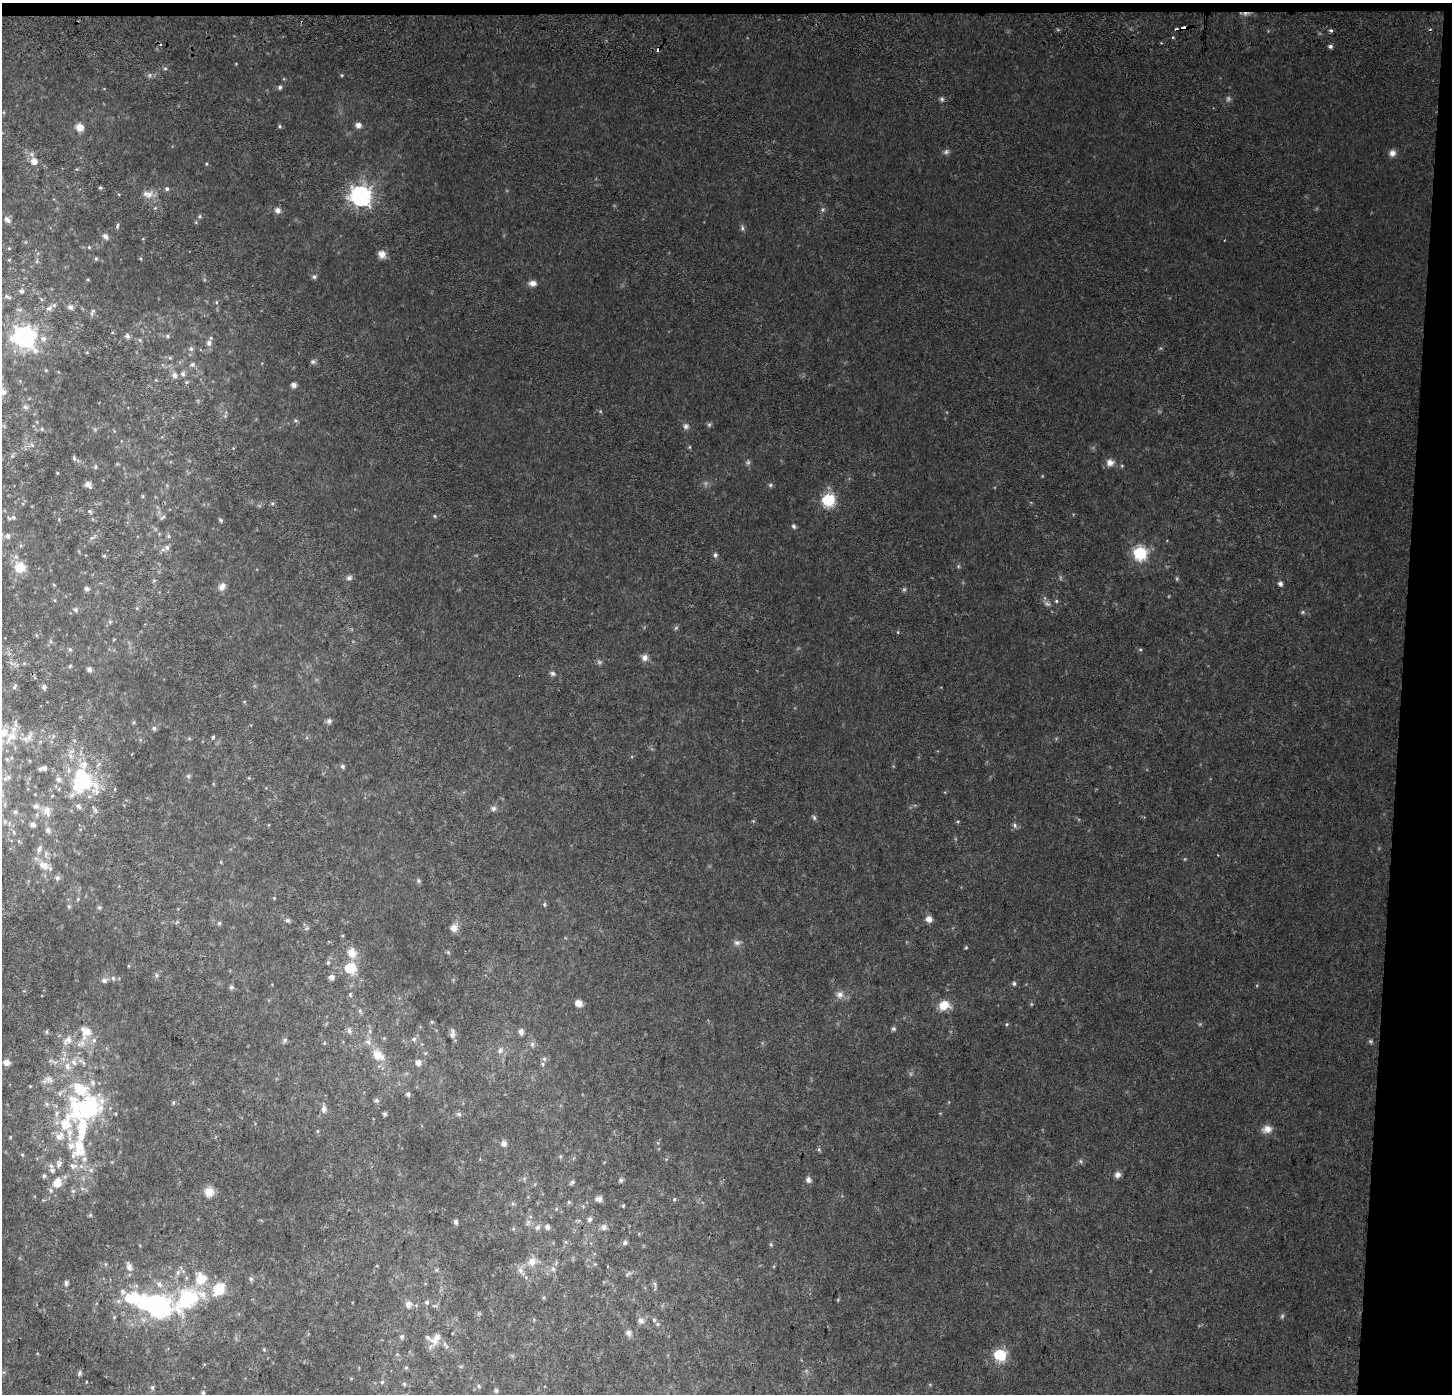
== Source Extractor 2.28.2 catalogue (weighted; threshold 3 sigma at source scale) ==
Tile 3 of 3 x 3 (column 3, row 1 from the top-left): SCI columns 2911-4360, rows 3041-4432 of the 4360 x 4689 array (HDU 1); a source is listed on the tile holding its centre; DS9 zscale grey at full resolution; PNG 1454 x 1396 px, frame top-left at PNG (2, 3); no overlay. Shown black and unused: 4% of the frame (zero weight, under 2 of 3 exposures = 2% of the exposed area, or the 3 px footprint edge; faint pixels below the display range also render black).
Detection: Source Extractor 2.28.2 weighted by HDU 2 'WHT'; one run over the whole footprint, this tile lists its part. Background 0.0752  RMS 0.013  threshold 0.059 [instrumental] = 3 sigma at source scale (4.5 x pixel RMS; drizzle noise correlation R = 1.50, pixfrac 1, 0.0396/0.0396 arcsec/px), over >= 5 px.
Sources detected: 243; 10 too faint to see at this stretch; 3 inside a brighter object's white glare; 2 cosmic-ray / hot-pixel residue — not listed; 30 inside a brighter listed object's ellipse — not listed separately; the other 198 listed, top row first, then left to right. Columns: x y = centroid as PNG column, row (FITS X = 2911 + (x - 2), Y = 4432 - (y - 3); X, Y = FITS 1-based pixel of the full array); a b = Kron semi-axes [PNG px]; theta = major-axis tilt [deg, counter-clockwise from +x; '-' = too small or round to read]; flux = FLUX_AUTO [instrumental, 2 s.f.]
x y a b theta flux
1184 28 5 3 - 12
1173 38 3 3 - 2.2
1330 46 5 4 - 3
165 68 5 3 - 1.5
150 75 6 4 90 2
280 87 6 5 - 2.4
942 99 7 5 -70 2.4
358 125 7 6 - 5.1
279 126 5 3 - 1.4
80 127 10 9 - 10
1392 153 8 8 - 5.6
34 161 7 7 - 8.9
100 188 4 4 - 2
167 189 5 5 - 2.5
146 194 9 8 - 6.7
360 196 8 7 - 580
277 210 8 7 - 4.9
200 216 6 4 71 1.6
7 220 10 5 -38 4.2
117 225 7 3 80 1.7
742 228 7 5 -82 2.6
105 236 7 6 - 4.5
382 254 10 9 - 7.3
96 259 5 4 - 1.5
9 260 4 4 - 1.2
314 277 6 5 - 2.5
533 283 9 7 -3 6.3
21 291 6 6 - 3.3
7 297 11 4 -21 2.9
70 307 7 6 - 3.7
49 308 7 6 - 4
93 311 6 3 -19 1.4
127 336 8 5 -63 3
168 336 6 4 -89 1.7
24 337 9 8 - 610
43 338 7 7 - 4.8
140 340 6 4 -71 1.5
209 343 7 7 - 4.5
191 349 6 6 - 3
313 362 7 5 1 2.5
192 365 6 6 - 3.1
183 374 7 6 - 3.2
175 376 9 7 -78 5.2
294 385 5 5 - 5.3
2 391 9 8 - 6.1
25 407 6 5 - 2.4
686 426 8 7 - 3.9
42 429 5 4 - 1.5
74 458 7 4 -63 2.4
1110 462 10 9 - 7.2
95 467 6 3 89 1.4
88 485 8 6 -56 4.6
770 485 6 5 - 2
828 500 7 6 - 140
272 503 5 5 - 1.8
90 511 5 4 - 1.9
435 516 5 3 - 1.2
13 517 6 5 - 2.1
221 520 6 4 -88 1.7
793 526 5 4 - 2.7
8 536 7 6 - 3.6
168 536 6 4 -70 1.7
167 548 8 6 -57 3.9
1140 553 7 6 - 160
715 555 6 5 - 2.9
104 556 4 4 - 1.3
20 567 13 12 - 18
349 578 8 6 26 3.2
1280 584 5 5 - 3.5
222 586 11 8 49 6.3
86 588 7 5 -46 2.8
1056 601 5 4 - 1.6
76 610 6 5 - 2.6
70 649 6 4 -1 1.6
645 658 9 8 - 5.9
70 666 5 4 - 1.6
89 669 5 5 - 4.3
552 673 7 6 - 2.9
15 687 6 3 60 1.5
44 687 5 5 - 2.8
329 721 7 6 - 3
154 728 6 5 - 2.6
4 733 14 10 60 15
213 736 3 3 - 6.5
29 737 8 6 29 4.9
343 766 5 5 - 2.5
44 768 5 5 - 3.1
188 776 5 5 - 1.8
8 777 6 6 - 2.6
82 781 29 24 -70 95
36 806 7 6 - 3.5
493 808 7 7 - 3.5
47 811 14 10 -84 9.8
814 818 8 5 -63 2.2
33 825 7 5 -11 3.7
1015 825 7 6 - 3.2
48 830 7 6 - 3.2
39 849 10 6 75 4.2
44 865 11 8 -26 12
57 878 7 6 - 3.7
419 881 6 4 -88 2
274 898 4 4 - 1
544 904 5 4 - 1.7
99 907 5 5 - 1.9
929 919 8 7 - 6.9
287 920 6 5 - 3.1
219 923 5 4 - 1.6
454 928 9 8 - 7.8
737 943 9 6 -1 3.9
966 947 4 4 - 1.3
448 952 5 4 - 1.5
352 953 13 11 -64 13
328 963 6 4 70 2.1
350 968 8 7 - 40
332 977 7 6 - 4.8
113 978 5 5 - 2.5
104 980 7 6 - 3.6
1014 983 5 5 - 2.2
231 987 5 5 - 2.6
840 994 10 9 - 6.9
579 1003 6 5 - 11
944 1005 13 11 15 16
1007 1024 4 3 - 1.2
894 1029 6 5 - 2.2
87 1031 16 10 63 19
349 1031 7 6 - 3.8
453 1031 9 7 -81 4.8
46 1032 6 4 -90 1.7
521 1032 7 6 - 4.7
414 1039 6 5 - 2.6
68 1040 13 9 39 9.7
94 1040 7 6 - 3.4
285 1040 6 5 - 2.5
532 1044 7 6 - 3.1
500 1050 8 6 50 3.9
378 1055 18 11 -37 17
544 1059 6 5 - 2.8
6 1062 6 6 - 7.4
74 1062 9 7 -62 6
418 1062 7 6 - 5.6
67 1066 11 6 -79 7.2
49 1079 12 7 -30 6.2
408 1094 5 5 - 2.7
377 1100 7 5 -22 2.4
78 1109 57 33 66 150
324 1109 9 6 -87 4.7
385 1114 5 4 - 2.3
459 1114 5 5 - 2
1267 1129 12 9 7 9.1
504 1143 7 7 - 4
22 1154 5 3 - 1.3
1080 1161 6 4 -70 1.8
59 1164 11 8 69 5.7
73 1166 9 6 -29 5.2
1117 1175 7 6 - 5.7
44 1176 6 4 -78 2.3
621 1180 6 4 90 2.1
808 1180 8 6 -72 3.9
572 1182 7 4 45 2.2
57 1183 12 10 50 18
209 1192 12 11 - 11
599 1199 9 7 -11 4.5
674 1199 5 4 - 1.2
569 1202 6 4 90 1.6
90 1215 5 3 - 1.3
589 1219 7 5 58 3.4
456 1222 6 5 - 2.9
538 1227 8 6 35 3.7
547 1227 6 6 - 4
604 1227 8 7 - 4.3
625 1243 7 4 62 2.4
771 1245 5 3 - 1.3
532 1262 12 10 70 9.9
607 1266 3 2 - 1
129 1267 9 7 -68 6.4
553 1268 6 4 -2 2.5
520 1270 8 7 - 5.2
178 1272 7 5 45 3.6
251 1279 6 5 - 2.4
66 1283 6 5 - 3.1
135 1298 26 18 -43 51
187 1299 63 28 19 150
427 1302 6 5 - 2.3
408 1304 8 7 - 6
654 1320 6 5 - 2.2
641 1321 8 7 - 4.9
628 1333 8 7 - 4.4
402 1337 6 5 - 2.2
434 1341 11 10 - 11
264 1349 4 4 - 1.2
1000 1355 7 6 - 100
406 1367 5 3 - 1.4
79 1373 5 5 - 2.3
382 1382 5 4 - 1.9
404 1384 5 4 - 1.8
152 1387 6 5 - 2.1
496 1390 6 5 - 2
203 1393 5 4 - 1.8
Overlapping masked pixels (flux is a lower limit): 1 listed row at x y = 1184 28
Isophote crosses this tile's border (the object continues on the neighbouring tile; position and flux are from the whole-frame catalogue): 2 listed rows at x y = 2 391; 4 733
Unlisted compact peaks at least as high as the median listed source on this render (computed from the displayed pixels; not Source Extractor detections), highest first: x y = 342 75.